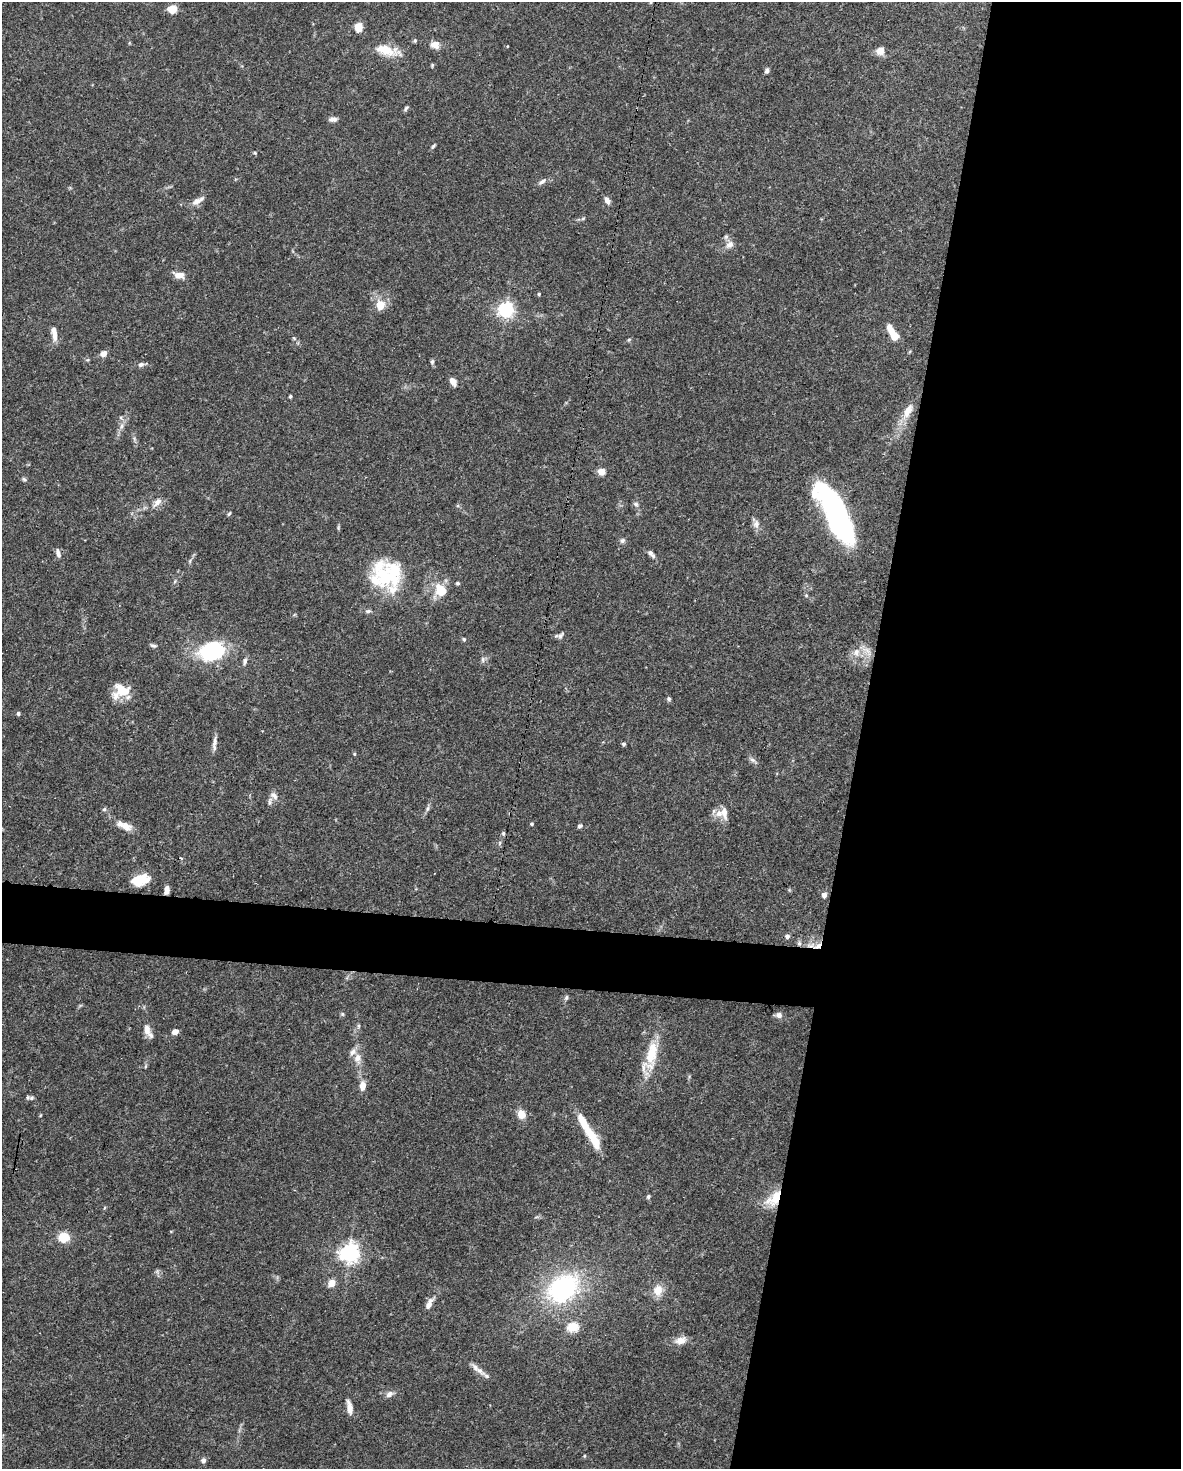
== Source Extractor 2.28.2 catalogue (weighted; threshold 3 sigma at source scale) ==
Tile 8 of 4 x 3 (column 4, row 2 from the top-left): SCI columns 3538-4716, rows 1692-3158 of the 4717 x 4738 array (HDU 1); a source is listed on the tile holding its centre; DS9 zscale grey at full resolution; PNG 1183 x 1471 px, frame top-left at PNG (2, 2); no overlay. Shown black and unused: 30% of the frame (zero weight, under 3 of 5 exposures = <1% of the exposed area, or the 3 px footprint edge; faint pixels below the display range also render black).
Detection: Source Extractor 2.28.2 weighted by HDU 2 'WHT'; one run over the whole footprint, this tile lists its part. Background 0.0443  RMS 0.0016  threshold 0.00739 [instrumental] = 3 sigma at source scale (4.5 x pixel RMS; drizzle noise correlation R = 1.50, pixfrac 1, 0.05/0.05 arcsec/px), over >= 5 px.
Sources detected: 121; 5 inside a brighter object's white glare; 1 cosmic-ray / hot-pixel residue — not listed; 10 inside a brighter listed object's ellipse — not listed separately; the other 105 listed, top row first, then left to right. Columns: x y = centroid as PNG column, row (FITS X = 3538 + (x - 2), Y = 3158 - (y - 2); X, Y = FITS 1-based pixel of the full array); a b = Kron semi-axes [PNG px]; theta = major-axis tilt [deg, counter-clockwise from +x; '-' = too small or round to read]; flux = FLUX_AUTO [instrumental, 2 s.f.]
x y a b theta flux
651 2 5 4 - 0.19
172 9 6 5 - 3.3
358 27 5 5 - 5.9
415 41 5 4 - 0.23
435 45 11 9 -16 1.3
385 50 31 11 -15 3.5
880 51 10 9 - 1.3
432 65 5 4 - 0.19
767 71 6 5 - 0.43
406 109 8 4 55 0.31
333 119 10 6 2 0.67
433 146 9 4 51 0.26
542 181 13 5 34 0.6
607 200 9 6 -62 0.8
196 202 14 8 27 1.1
583 218 6 4 3 0.24
730 244 13 9 41 1.1
179 275 12 7 -6 1.4
539 294 4 4 - 0.17
380 305 15 12 81 2.1
506 310 6 6 - 51
55 335 17 7 -88 1.2
894 336 11 9 -44 1.6
294 338 6 4 -45 0.24
629 340 6 4 67 0.23
103 354 7 6 - 1.1
432 362 6 5 - 0.33
141 365 7 6 - 0.55
453 381 9 6 -56 1.1
290 396 5 3 - 0.22
908 411 22 9 63 2.1
121 417 6 5 - 0.29
121 426 9 4 81 0.51
601 472 8 7 - 1.3
24 479 7 5 -42 0.29
157 502 16 8 47 1.1
636 504 8 5 -16 0.36
834 505 51 20 -49 25
229 513 6 4 60 0.23
756 524 11 9 -87 0.86
622 540 7 6 - 0.43
58 553 12 5 -76 0.73
650 553 9 7 -35 0.57
190 561 6 4 72 0.24
386 577 44 23 -54 11
458 583 5 4 - 0.24
440 590 17 13 -58 3.3
806 595 5 4 - 0.19
368 611 8 5 9 0.36
560 635 11 6 50 0.49
464 639 5 5 - 0.25
153 645 9 5 -17 0.35
210 651 28 18 39 11
867 651 17 7 -44 1.4
856 652 12 8 -89 1.3
483 659 9 5 85 0.41
245 661 10 6 82 0.52
121 691 18 14 17 3.8
669 699 6 5 - 0.28
18 713 5 4 - 0.29
215 741 18 6 81 0.85
624 744 4 4 - 0.34
354 754 4 4 - 0.19
752 760 9 6 -27 0.5
274 796 12 8 -55 0.83
104 809 6 5 - 0.26
427 809 8 4 71 0.36
719 813 11 10 - 1.5
532 824 5 4 - 0.18
580 826 6 5 - 0.37
126 827 15 10 -34 1.5
140 880 18 10 16 4.2
167 890 7 5 80 1
824 895 6 6 - 0.71
787 936 5 5 - 0.55
799 943 6 5 - 0.37
818 946 13 6 34 1.1
566 997 8 5 64 0.32
342 1014 6 5 - 0.25
779 1015 8 7 - 0.66
358 1026 6 4 90 0.26
147 1029 17 9 -82 1.3
175 1032 6 5 - 1.1
652 1053 37 15 78 5.5
357 1058 14 10 -87 1.5
146 1066 6 3 70 0.2
363 1086 13 8 86 1.3
32 1098 9 6 -1 0.43
521 1114 10 9 - 1.7
583 1123 25 9 -63 3.1
648 1197 6 5 - 0.3
775 1198 20 11 43 4.6
64 1237 11 10 - 2.9
350 1253 7 6 - 88
331 1283 10 8 46 1.2
563 1288 34 25 37 23
658 1290 14 11 83 2.1
429 1304 17 7 59 1.3
572 1327 13 10 13 2.8
681 1340 14 9 17 1.5
475 1367 16 7 -51 1
389 1394 10 7 32 0.74
349 1407 17 7 -80 1.3
584 1456 4 4 - 0.17
203 1460 8 7 - 0.49
Overlapping masked pixels (flux is a lower limit): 3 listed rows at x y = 167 890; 818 946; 775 1198
Isophote crosses this tile's border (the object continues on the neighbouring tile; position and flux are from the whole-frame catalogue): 1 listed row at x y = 651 2